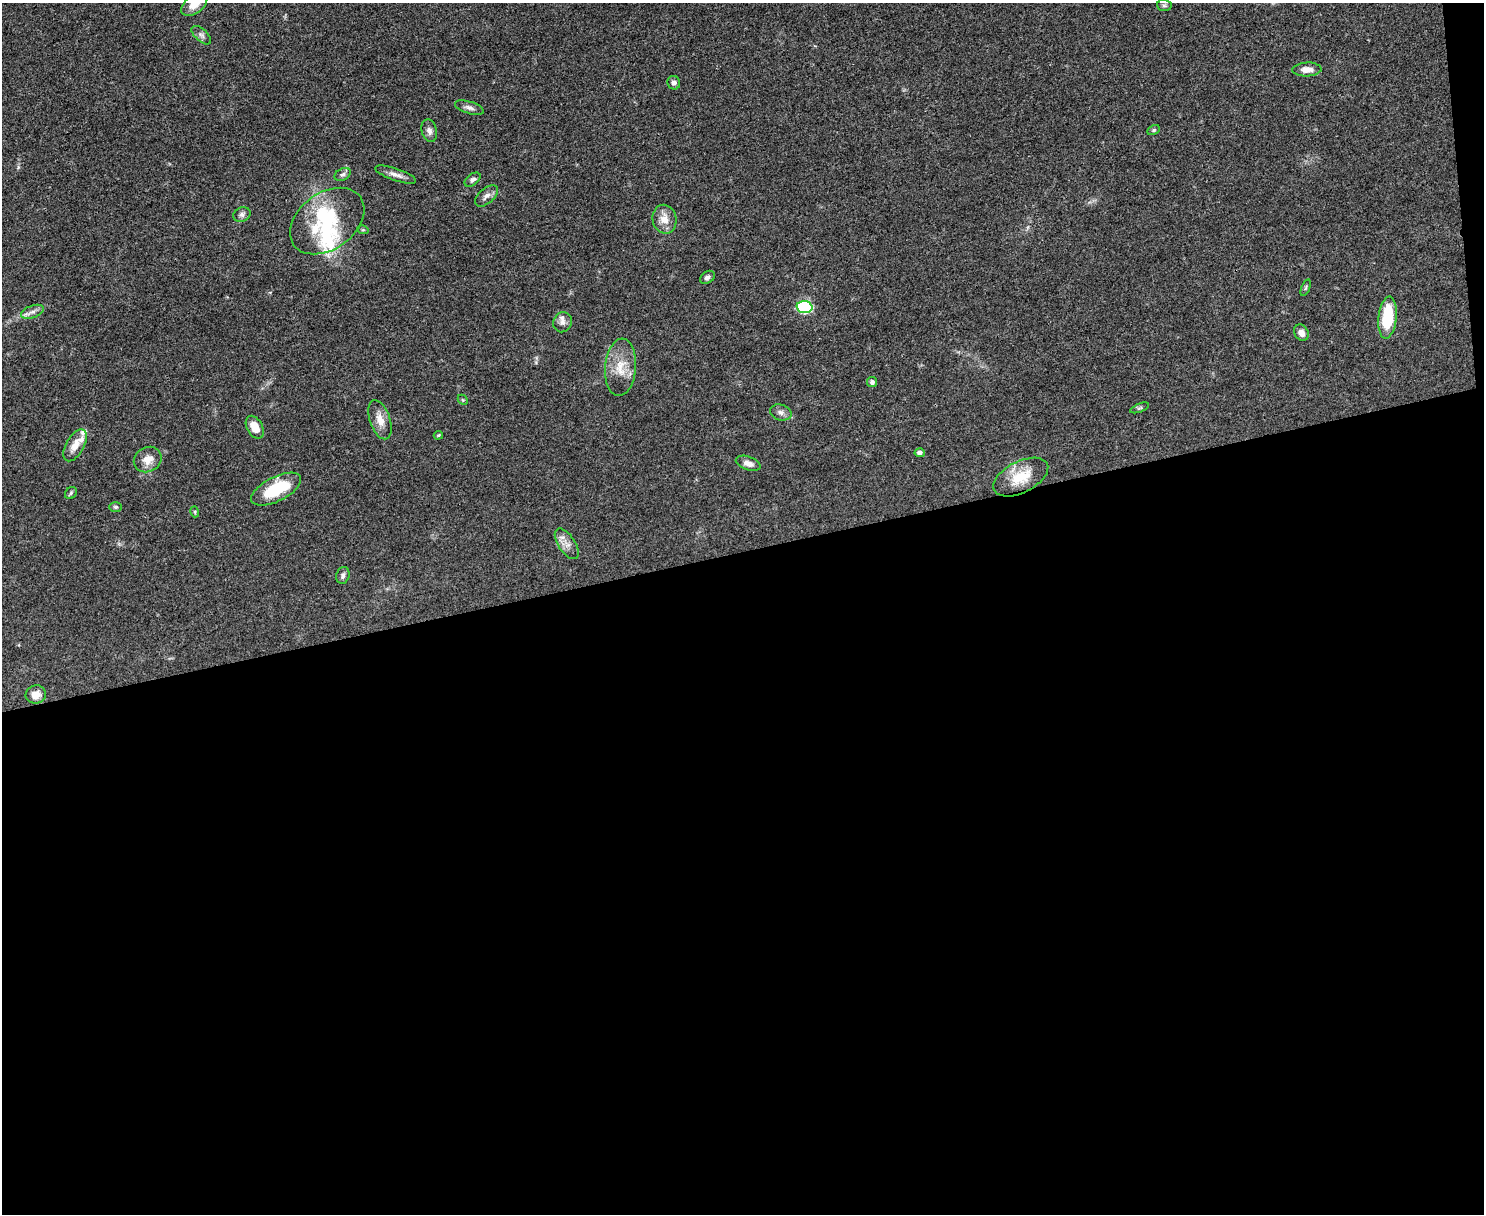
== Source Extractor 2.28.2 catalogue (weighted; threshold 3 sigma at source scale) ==
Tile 12 of 3 x 4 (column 3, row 4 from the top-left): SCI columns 3100-4581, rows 1-1212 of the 4832 x 4849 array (HDU 1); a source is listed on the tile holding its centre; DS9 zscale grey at full resolution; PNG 1486 x 1216 px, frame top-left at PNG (2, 3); each listed source drawn as its Kron ellipse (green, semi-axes under 4 px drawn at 4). Shown black and unused: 55% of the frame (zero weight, under 3 of 4 exposures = <1% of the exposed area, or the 3 px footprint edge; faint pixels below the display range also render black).
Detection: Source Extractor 2.28.2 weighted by HDU 2 'WHT'; one run over the whole footprint, this tile lists its part. Background 0.0514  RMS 0.0049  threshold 0.022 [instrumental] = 3 sigma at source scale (4.5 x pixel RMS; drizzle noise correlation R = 1.50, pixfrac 1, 0.05/0.05 arcsec/px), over >= 5 px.
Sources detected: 49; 2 inside a brighter object's white glare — neither listed nor drawn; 4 inside a brighter listed object's ellipse — not listed separately; the other 43 listed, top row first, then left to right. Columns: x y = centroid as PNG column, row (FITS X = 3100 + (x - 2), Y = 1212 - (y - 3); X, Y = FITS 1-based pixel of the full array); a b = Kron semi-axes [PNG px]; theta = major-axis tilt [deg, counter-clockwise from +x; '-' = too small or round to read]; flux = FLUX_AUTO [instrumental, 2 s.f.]
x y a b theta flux
194 4 15 9 38 6.4
1164 5 7 6 - 0.96
201 35 12 6 -42 1.8
1307 69 14 7 2 3.9
674 83 7 6 - 1.8
469 108 15 6 -17 2.1
1154 130 7 4 27 0.74
429 131 11 7 -76 2.1
343 174 8 5 29 1.3
396 175 21 6 -19 3
473 180 9 5 38 1.3
487 196 14 7 41 2.6
242 214 9 7 21 1.6
664 219 14 12 -77 5.7
327 221 41 28 36 31
363 230 6 3 -17 0.56
707 277 8 5 35 1.5
1306 288 9 3 69 0.62
804 307 8 6 -4 65
32 312 12 6 20 2.3
1387 318 21 9 84 22
563 322 10 9 - 2.3
1301 333 8 7 - 2.8
620 367 29 15 85 11
872 382 5 5 - 1.4
463 400 6 4 -45 0.58
1140 408 10 4 22 0.9
781 412 11 8 -14 2.1
380 420 20 10 -71 5.7
255 427 12 7 -61 6.7
438 435 5 3 - 0.54
75 445 18 9 60 5.3
920 453 5 4 - 1.5
148 460 14 12 30 5.1
748 463 13 6 -20 3.3
1021 477 30 15 27 14
276 489 27 12 27 21
71 493 7 5 47 0.76
116 507 6 5 - 0.92
195 512 5 3 - 0.53
567 544 17 8 -57 3.7
343 575 9 6 72 1.7
36 694 10 9 - 4.7
Isophote crosses this tile's border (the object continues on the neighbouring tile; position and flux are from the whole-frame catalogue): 1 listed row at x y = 194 4